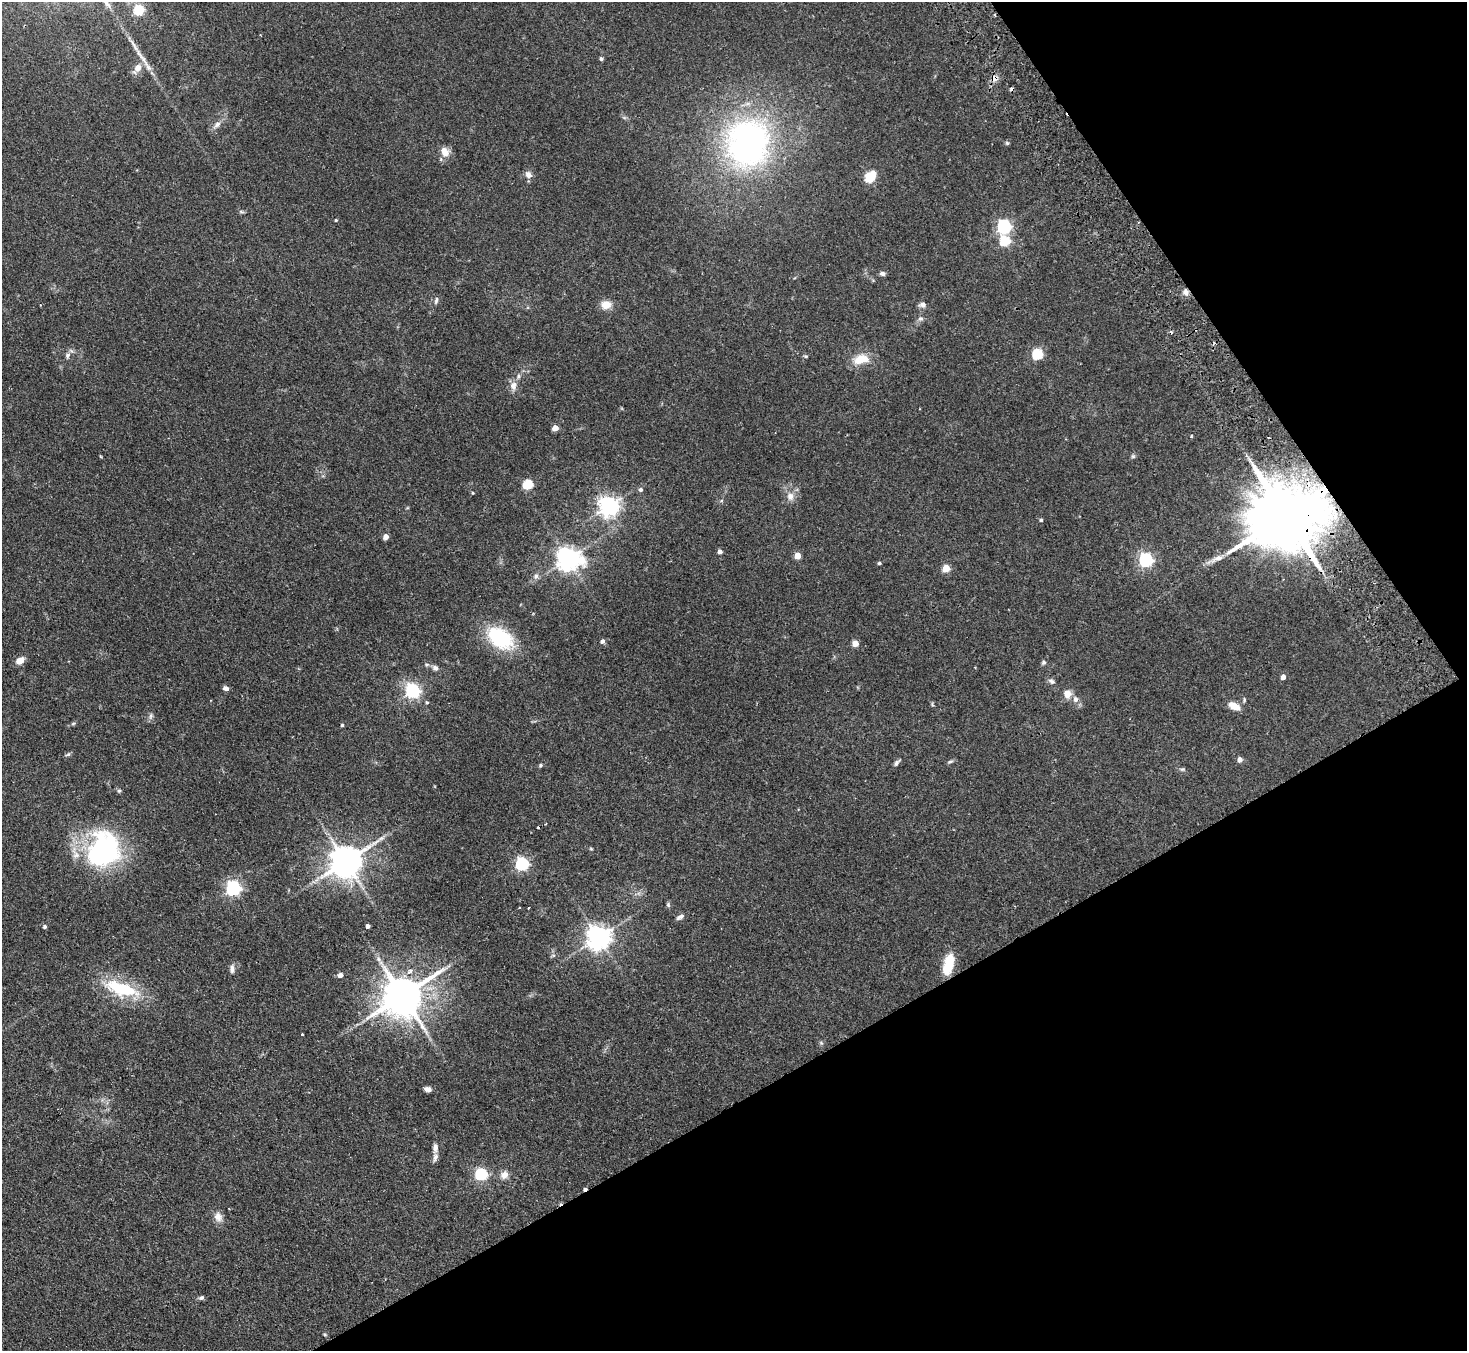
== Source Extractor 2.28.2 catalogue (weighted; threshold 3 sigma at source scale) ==
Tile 12 of 4 x 4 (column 4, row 3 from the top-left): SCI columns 4446-5910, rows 1681-3029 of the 5961 x 5922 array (HDU 1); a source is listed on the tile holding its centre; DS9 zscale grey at full resolution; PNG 1469 x 1353 px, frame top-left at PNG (2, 2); no overlay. Shown black and unused: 28% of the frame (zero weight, under 2 of 3 exposures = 3% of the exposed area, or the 3 px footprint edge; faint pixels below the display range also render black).
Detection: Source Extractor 2.28.2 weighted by HDU 2 'WHT'; one run over the whole footprint, this tile lists its part. Background 0.0752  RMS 0.0056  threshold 0.0251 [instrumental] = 3 sigma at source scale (4.5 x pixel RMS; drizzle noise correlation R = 1.50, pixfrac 1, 0.05/0.05 arcsec/px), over >= 5 px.
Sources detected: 105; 6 cosmic-ray / hot-pixel residue — not listed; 3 inside a brighter listed object's ellipse — not listed separately; the other 96 listed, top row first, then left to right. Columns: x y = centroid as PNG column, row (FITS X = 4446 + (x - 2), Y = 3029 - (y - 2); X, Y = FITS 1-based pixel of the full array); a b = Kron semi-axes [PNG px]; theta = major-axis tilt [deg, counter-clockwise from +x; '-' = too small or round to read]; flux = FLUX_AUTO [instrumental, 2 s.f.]
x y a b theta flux
139 10 5 5 - 32
142 58 40 5 -55 6.9
601 59 5 4 - 0.89
137 68 13 8 52 4.4
217 125 12 6 42 2.6
747 143 57 50 76 160
1007 143 5 5 - 0.76
445 152 12 9 -66 5.2
873 173 5 4 - 5.6
528 175 8 7 - 3
869 178 5 5 - 32
336 220 4 3 - 0.55
1004 226 6 6 - 120
1004 241 6 5 - 33
882 273 7 5 -2 1.5
1186 292 9 7 -75 2.2
436 300 10 4 77 1.2
606 305 8 7 - 7.6
923 305 8 7 - 2.2
920 319 8 6 -12 1.4
1037 354 5 5 - 44
67 355 8 6 79 1.8
859 360 17 12 33 8.4
513 386 11 9 80 3.7
555 428 4 4 - 7.1
1191 436 4 2 - 0.46
1133 456 6 4 0 0.81
528 485 5 5 - 34
641 490 5 5 - 1.3
473 493 4 3 - 0.4
790 496 11 9 79 3.8
609 506 7 7 - 310
1286 515 23 16 25 7100
1041 520 4 4 - 0.76
386 537 4 4 - 4.4
720 552 4 4 - 2.2
797 556 5 4 - 8.2
1217 558 21 7 22 4.2
568 559 8 7 - 420
1146 560 6 6 - 110
879 563 4 4 - 0.92
946 568 5 5 - 13
536 576 9 7 66 1.8
500 638 26 17 -33 40
602 641 5 4 - 1.8
855 643 4 4 - 7.1
20 661 9 6 33 4.9
1044 662 6 6 - 0.98
435 668 8 7 - 1.7
1283 677 4 4 - 3.2
1052 681 9 6 -22 1.6
225 688 7 5 -24 1.8
413 691 6 6 - 120
1067 694 11 9 -87 4.3
1075 699 9 7 -66 2.7
427 702 5 4 - 0.68
1234 706 15 8 -24 4.9
151 716 10 5 77 1.4
73 723 6 4 2 0.72
342 725 4 3 - 0.82
68 754 8 5 29 0.92
1240 760 5 5 - 3
950 762 9 3 11 0.92
897 763 9 5 51 1.3
540 765 6 4 49 0.76
1182 769 8 5 7 0.93
119 791 6 5 - 0.88
591 849 5 3 - 0.53
104 850 38 32 62 94
346 862 10 8 34 1100
522 864 6 6 - 90
233 888 6 6 - 130
668 905 7 4 -46 0.76
519 908 3 3 - 0.92
528 908 2 2 - 0.59
680 917 11 5 32 1.9
368 926 4 4 - 2
45 927 4 4 - 0.97
599 937 7 7 - 520
553 955 6 4 -17 0.75
378 959 6 4 -88 1.1
948 965 23 10 74 14
232 969 12 6 87 2.1
410 972 6 4 35 2.4
340 975 5 4 - 2.7
122 989 44 15 -18 32
403 996 12 10 35 1800
302 1034 3 3 - 0.88
821 1043 6 4 -44 0.78
428 1089 8 5 -10 2.4
435 1147 11 6 85 2.4
481 1174 6 5 - 68
504 1175 10 10 - 3.6
218 1217 13 10 -68 3.8
201 1298 7 5 24 1.1
325 1334 5 4 - 0.74
Overlapping masked pixels (flux is a lower limit): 2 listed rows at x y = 1186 292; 1286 515